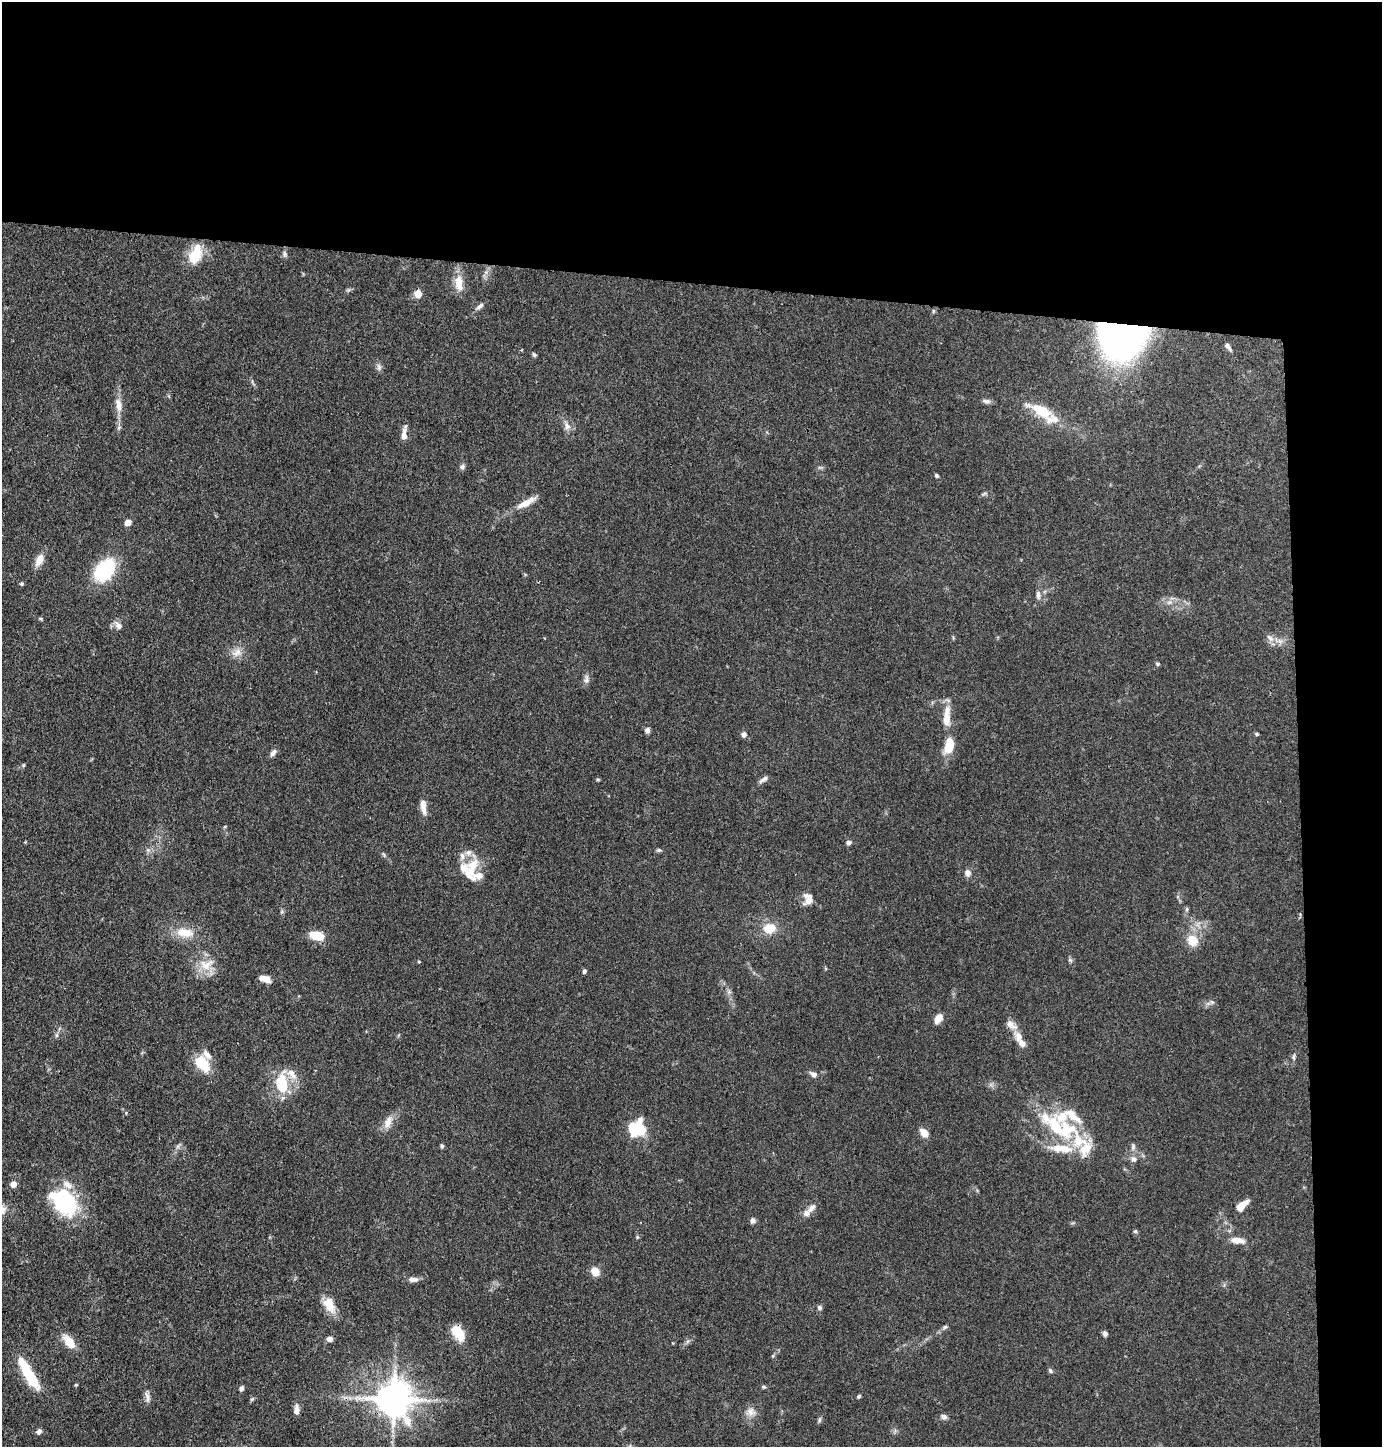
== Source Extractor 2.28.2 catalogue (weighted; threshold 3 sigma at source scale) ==
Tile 3 of 3 x 3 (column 3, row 1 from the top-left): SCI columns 2866-4245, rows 2894-4338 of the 4365 x 4342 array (HDU 1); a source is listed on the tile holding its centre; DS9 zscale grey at full resolution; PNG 1384 x 1449 px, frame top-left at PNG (2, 2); no overlay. Shown black and unused: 24% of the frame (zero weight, under 3 of 4 exposures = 1% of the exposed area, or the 3 px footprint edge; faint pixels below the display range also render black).
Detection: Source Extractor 2.28.2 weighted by HDU 2 'WHT'; one run over the whole footprint, this tile lists its part. Background 0.0703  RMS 0.0042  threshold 0.0187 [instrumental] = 3 sigma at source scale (4.5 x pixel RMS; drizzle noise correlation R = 1.50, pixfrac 1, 0.05/0.05 arcsec/px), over >= 5 px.
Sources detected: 129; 17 inside a brighter listed object's ellipse — not listed separately; the other 112 listed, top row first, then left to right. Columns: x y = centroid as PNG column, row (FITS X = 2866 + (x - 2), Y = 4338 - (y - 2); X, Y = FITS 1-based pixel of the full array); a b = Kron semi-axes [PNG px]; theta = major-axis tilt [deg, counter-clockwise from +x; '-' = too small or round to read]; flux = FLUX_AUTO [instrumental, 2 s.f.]
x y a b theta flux
284 253 10 6 -80 1.2
195 255 25 14 69 10
459 283 23 10 -85 6.3
348 290 7 4 17 0.68
418 294 6 5 - 8.2
480 306 11 6 38 1.5
933 311 6 4 90 0.51
1122 338 48 39 5 140
1228 347 11 5 -51 1.5
534 355 6 5 - 0.72
379 367 10 6 -89 1.4
986 401 11 6 -10 1.3
118 405 20 9 -82 4.3
1042 411 33 12 -26 14
567 426 12 8 -67 2.5
404 435 14 6 87 3.2
462 466 8 6 23 1.1
820 467 7 4 0 0.73
936 475 5 4 - 0.63
984 494 9 4 30 0.79
526 503 29 8 29 5.4
128 522 7 5 41 3.2
39 560 16 9 65 4.2
105 570 21 15 52 33
22 584 5 5 - 0.72
1038 595 10 6 -83 1.7
1169 602 8 6 21 1.6
40 618 6 4 -19 0.49
118 626 12 7 -47 2.3
1270 638 12 7 -45 2.2
1280 641 8 7 - 1.9
237 652 15 10 34 3.6
1157 664 6 5 - 0.65
586 679 13 7 84 1.7
947 716 29 9 87 6.7
647 730 6 5 - 1.7
744 734 6 6 - 1.5
1257 734 5 4 - 0.52
949 745 17 10 76 9
273 753 11 6 50 1.6
23 765 5 4 - 0.5
598 779 6 4 18 0.46
763 779 13 5 34 1.5
423 804 13 8 87 3
225 827 5 3 - 0.41
848 842 6 6 - 1.3
148 850 6 6 - 0.93
659 850 6 5 - 0.7
384 854 8 3 -71 0.54
462 856 12 8 88 2.3
473 866 21 12 64 8
968 873 9 7 -74 1.9
809 899 18 11 60 3.6
1187 909 6 5 - 0.66
769 928 16 12 9 7.2
185 933 26 13 -6 8.2
317 935 13 8 -11 11
1192 940 10 9 - 8.3
1070 960 7 4 -44 0.75
419 961 5 3 - 0.37
206 965 22 15 22 8
584 971 5 4 - 0.91
265 979 13 7 -17 3.3
1212 1002 6 6 - 0.85
938 1018 12 7 58 3.7
57 1035 7 4 89 0.77
1018 1036 16 10 -77 4
1294 1057 10 5 85 0.97
203 1064 23 13 -50 11
291 1074 18 10 -45 4.2
813 1074 10 7 -27 1.8
282 1084 19 11 -85 18
1073 1116 34 13 -40 9.7
388 1122 20 9 66 4
1056 1126 60 17 -41 26
637 1128 15 13 15 21
924 1133 11 7 -49 3.8
178 1146 7 4 71 0.83
442 1146 5 4 - 0.76
1133 1146 9 5 89 1.2
1134 1159 8 8 - 1.8
13 1184 6 6 - 3.1
65 1201 29 21 -51 44
1242 1205 17 8 42 4.7
811 1208 16 8 44 2.6
753 1221 7 6 - 1.3
1135 1231 6 5 - 0.59
637 1237 5 5 - 0.52
1238 1240 17 8 -6 4.2
595 1271 7 6 - 7.6
413 1279 12 7 -5 2.2
329 1305 21 13 -63 6.8
819 1308 6 6 - 0.92
945 1327 7 5 15 0.76
458 1333 19 11 -57 8.4
1105 1334 6 5 - 1.3
330 1339 7 6 - 1.7
69 1341 15 8 -53 7.4
773 1356 5 4 - 0.46
1050 1370 6 5 - 0.89
29 1374 38 9 -59 19
76 1385 5 3 - 0.42
763 1387 7 3 -9 0.6
241 1388 6 5 - 1.4
859 1396 5 4 - 0.6
147 1397 18 5 -79 2
394 1399 11 10 - 1100
296 1409 14 6 88 2.3
750 1412 13 13 - 3.4
944 1417 9 7 -24 1.3
819 1420 8 4 77 0.8
39 1431 7 6 - 1.4
Overlapping masked pixels (flux is a lower limit): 2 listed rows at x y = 1122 338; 394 1399